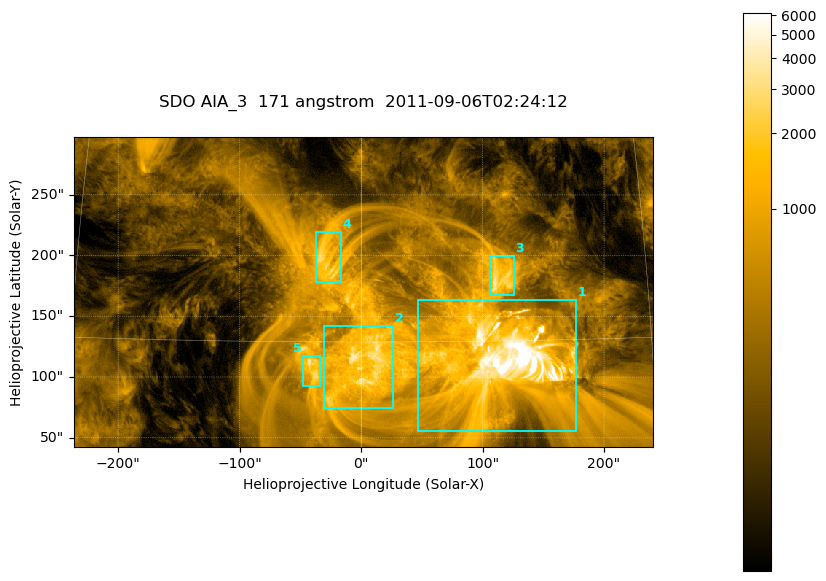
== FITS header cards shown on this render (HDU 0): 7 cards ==
TELESCOP= 'SDO     '           /
INSTRUME= 'AIA_3   '           /
WAVELNTH=                  171 /
WAVEUNIT= 'angstrom'           /
DATE-OBS= '2011-09-06T02:24:12.69' /
CTYPE1  = 'HPLN-TAN'           /
CTYPE2  = 'HPLT-TAN'           /

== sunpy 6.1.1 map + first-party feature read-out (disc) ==
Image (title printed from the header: SDO AIA_3  171 angstrom  2011-09-06T02:24:12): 795 x 425 px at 0.599 arcsec/px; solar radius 952 arcsec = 1588 px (partial field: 4.3% of the solar disc is inside the frame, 100% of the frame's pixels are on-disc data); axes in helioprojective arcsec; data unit not stated in the header (colour bar unlabelled)
Pointing: header CRPIX1/2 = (2050.96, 2049.84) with CRVAL1/2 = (0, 0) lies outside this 795 x 425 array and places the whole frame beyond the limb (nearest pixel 1.29 R_sun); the SolarSoft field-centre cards XCEN/YCEN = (1.702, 170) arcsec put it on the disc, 1613 arcsec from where CRPIX/CRVAL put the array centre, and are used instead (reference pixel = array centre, CRVAL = XCEN/YCEN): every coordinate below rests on XCEN/YCEN
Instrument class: DISC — disc imager (sunpy class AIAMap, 171 A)
Bright regions (active regions / flare kernels): reference = the on-disc median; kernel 7 px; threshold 5 sigma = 1203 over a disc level ~270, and >= 1.15x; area >= 337 px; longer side >= 5 px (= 3 arcsec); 5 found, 5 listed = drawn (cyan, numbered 1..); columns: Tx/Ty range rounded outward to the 2 arcsec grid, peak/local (2 s.f.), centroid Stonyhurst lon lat
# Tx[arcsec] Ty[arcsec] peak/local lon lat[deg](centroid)
1 46..178 54..164 56 +7 +14
2 -32..28 74..142 14 +0 +14
3 106..126 168..200 12 +7 +18
4 -38..-16 178..220 9.9 -2 +19
5 -48..-34 92..118 12 -2 +14